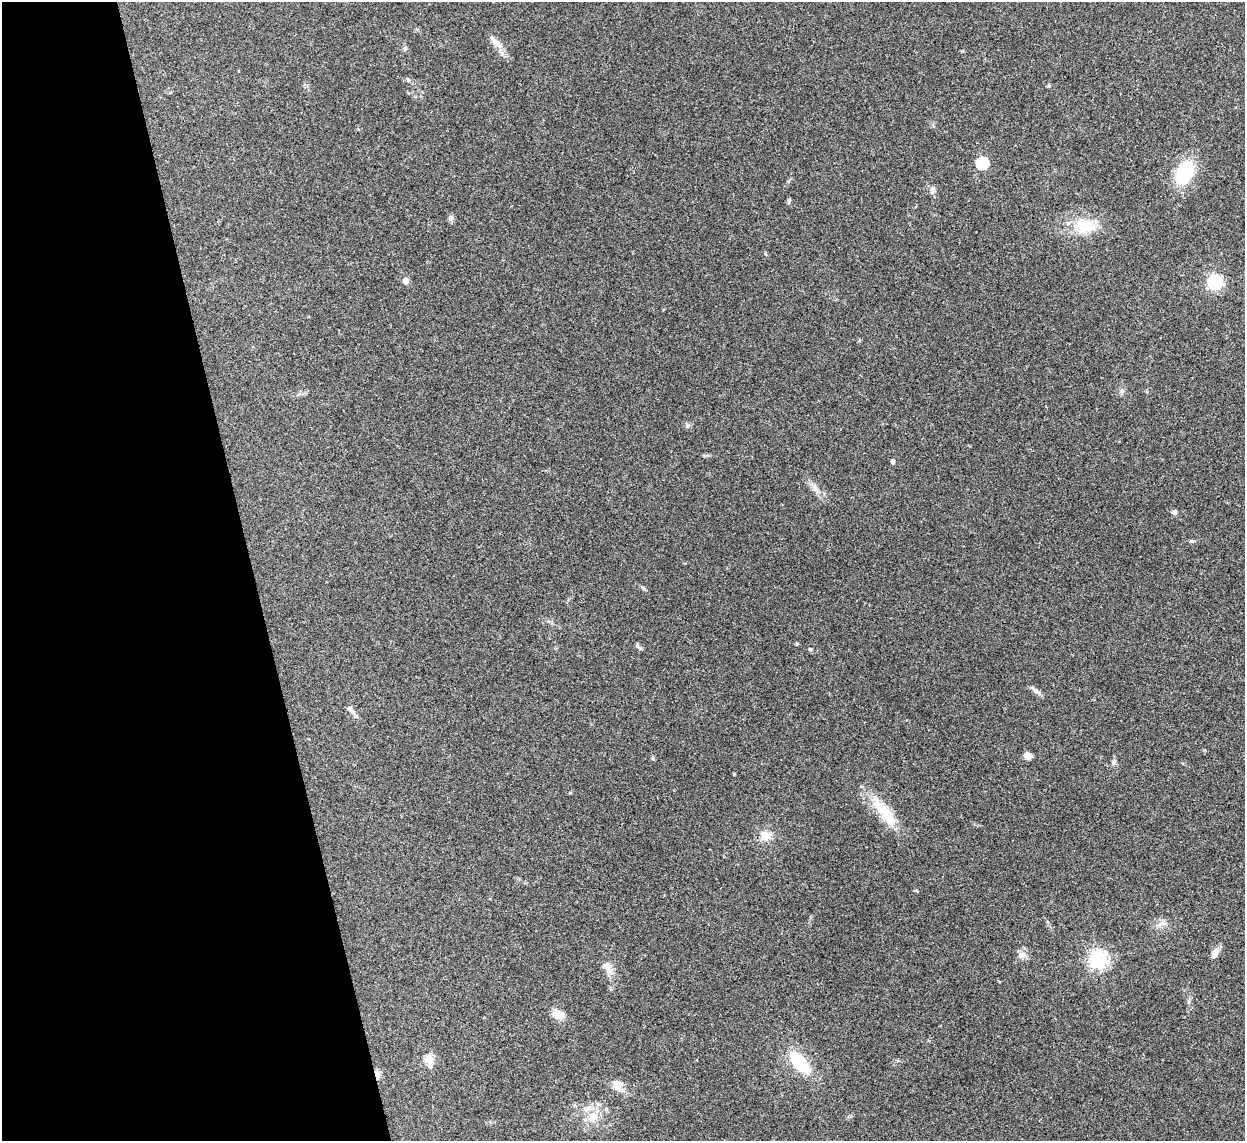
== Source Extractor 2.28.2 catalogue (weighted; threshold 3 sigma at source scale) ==
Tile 5 of 4 x 4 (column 1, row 2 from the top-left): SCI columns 4-1246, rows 2536-3674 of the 4975 x 4956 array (HDU 1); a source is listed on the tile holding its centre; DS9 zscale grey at full resolution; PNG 1247 x 1143 px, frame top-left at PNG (2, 2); no overlay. Shown black and unused: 20% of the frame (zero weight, under 3 of 4 exposures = <1% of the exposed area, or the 3 px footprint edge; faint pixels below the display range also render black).
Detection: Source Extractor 2.28.2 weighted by HDU 2 'WHT'; one run over the whole footprint, this tile lists its part. Background 0.166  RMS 0.007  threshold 0.0317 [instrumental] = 3 sigma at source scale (4.5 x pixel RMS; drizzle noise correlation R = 1.50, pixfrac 1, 0.05/0.05 arcsec/px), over >= 5 px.
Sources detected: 37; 1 inside a brighter listed object's ellipse — not listed separately; the other 36 listed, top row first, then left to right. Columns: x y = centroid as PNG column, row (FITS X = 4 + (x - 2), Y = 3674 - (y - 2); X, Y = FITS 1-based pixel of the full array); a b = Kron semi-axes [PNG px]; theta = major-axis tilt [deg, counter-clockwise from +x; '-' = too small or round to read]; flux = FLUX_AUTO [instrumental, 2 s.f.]
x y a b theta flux
496 42 23 7 -45 6
405 49 6 5 - 1.4
1049 86 5 3 - 0.82
982 163 6 5 - 61
1185 173 21 14 59 38
933 188 6 6 - 1.8
451 218 7 7 - 2.1
1084 226 26 18 -9 20
406 281 4 4 - 8.1
1215 282 6 6 - 150
1122 391 6 5 - 1.5
687 425 7 4 -19 1.2
893 461 4 4 - 2.2
815 488 8 6 -47 2.5
1175 513 7 5 -46 1.7
1192 541 6 4 -40 0.96
797 643 4 4 - 0.92
638 646 10 5 -48 1.5
810 649 4 4 - 1.1
1035 690 11 5 -41 2.6
350 710 14 5 -45 2.6
1028 756 9 7 -28 4
1113 762 11 4 90 1.7
883 810 46 13 -50 23
766 836 13 12 - 6.6
1162 923 9 6 29 2.9
1215 954 13 7 59 4.6
1022 955 11 8 13 4.2
1099 959 7 6 - 300
605 966 16 8 7 4.1
557 1014 17 10 -22 5.9
429 1059 6 5 - 36
799 1062 20 10 -49 35
377 1075 6 3 -78 19
617 1085 14 9 -59 7.3
592 1116 14 9 13 6.9
Overlapping masked pixels (flux is a lower limit): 1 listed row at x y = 377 1075
Unlisted compact peaks at least as high as the median listed source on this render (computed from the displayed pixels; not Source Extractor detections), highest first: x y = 789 201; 644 589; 962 51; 734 774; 916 890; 408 80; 653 759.